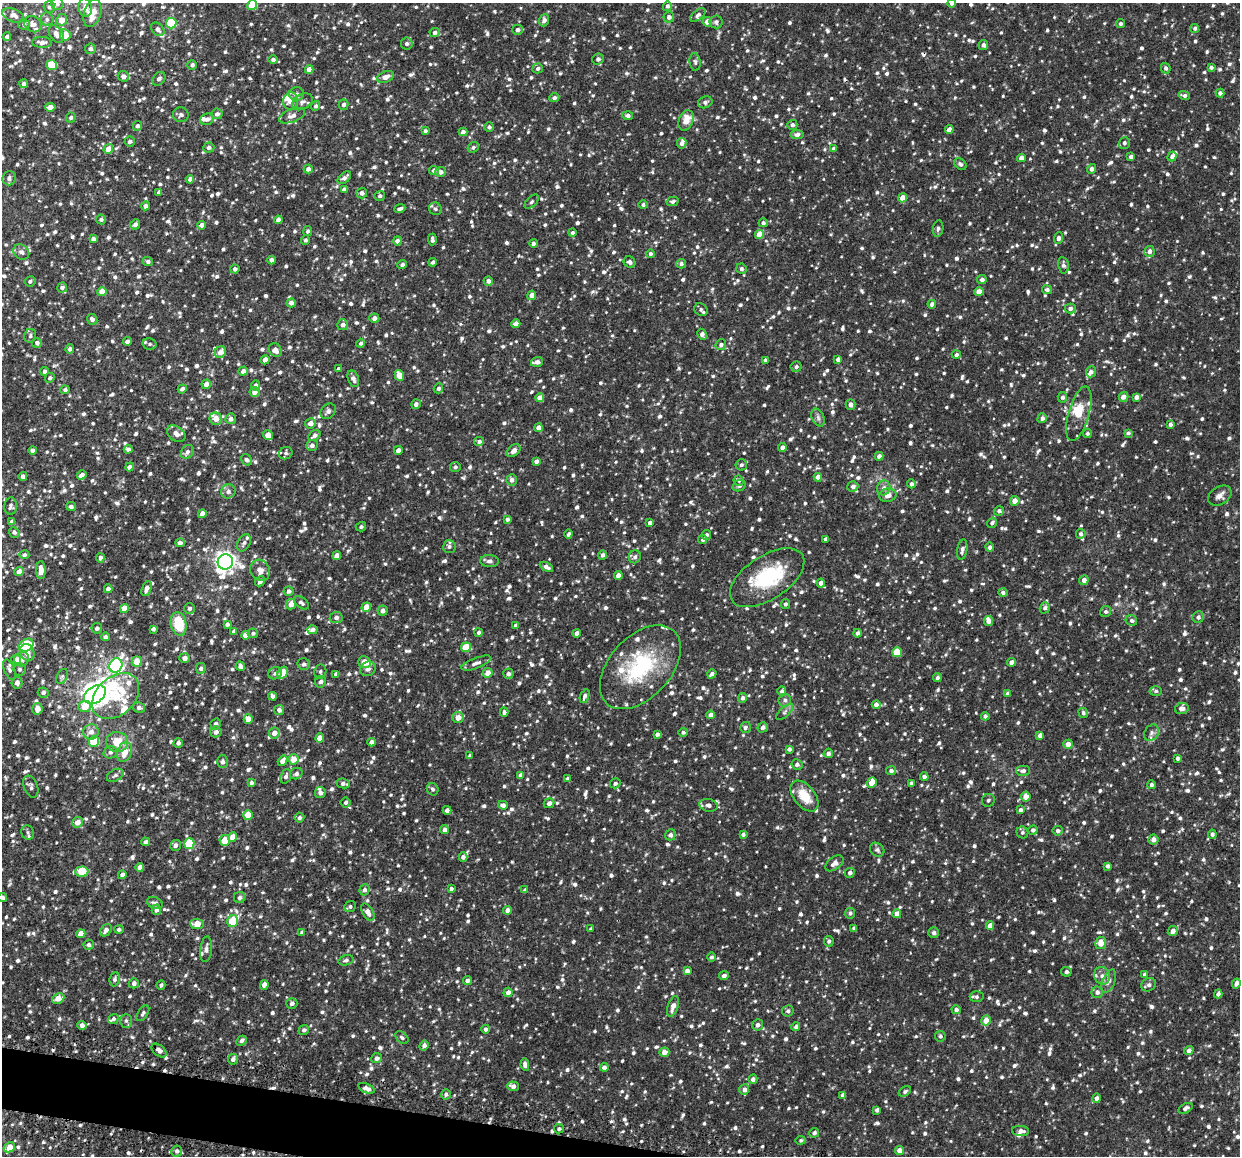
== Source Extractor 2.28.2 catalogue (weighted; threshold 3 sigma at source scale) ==
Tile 7 of 4 x 4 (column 3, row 2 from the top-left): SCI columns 2481-3718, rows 2452-3605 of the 4964 x 5024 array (HDU 1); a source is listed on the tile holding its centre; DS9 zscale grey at full resolution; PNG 1242 x 1158 px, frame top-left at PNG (2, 3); each listed source drawn as its Kron ellipse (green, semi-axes under 4 px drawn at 4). Shown black and unused: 2% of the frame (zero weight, under 2 of 3 exposures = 3% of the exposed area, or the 3 px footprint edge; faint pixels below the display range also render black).
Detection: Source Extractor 2.28.2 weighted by HDU 2 'WHT'; one run over the whole footprint, this tile lists its part. Background 0.0376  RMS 0.0082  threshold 0.0368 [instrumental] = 3 sigma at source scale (4.5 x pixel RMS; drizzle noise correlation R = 1.50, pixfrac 1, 0.05/0.05 arcsec/px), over >= 5 px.
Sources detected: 1801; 6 cosmic-ray / hot-pixel residue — neither listed nor drawn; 41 inside a brighter listed object's ellipse — not listed separately; of the other 1754, all 500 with FLUX_AUTO >= 1.82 (the completeness limit of this list) listed and drawn (1254 fainter detections not listed), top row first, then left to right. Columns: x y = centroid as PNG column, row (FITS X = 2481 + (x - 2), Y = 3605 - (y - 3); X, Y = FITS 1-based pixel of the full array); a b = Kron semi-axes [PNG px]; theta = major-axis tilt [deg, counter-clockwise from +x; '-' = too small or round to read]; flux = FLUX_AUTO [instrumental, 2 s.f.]
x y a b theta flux
952 3 4 4 - 2.5
57 4 6 6 - 2
252 5 5 4 - 19
667 6 5 4 - 2
49 7 6 5 - 2.1
85 8 9 7 -80 6.4
92 13 14 8 72 13
13 15 11 6 -23 4.3
698 15 9 4 37 2.5
669 17 5 5 - 3.3
47 19 6 6 - 2.2
62 20 6 5 - 7.4
544 20 6 4 69 3
707 22 5 4 - 4.8
716 22 6 6 - 2.2
171 23 5 5 - 48
1120 23 4 4 - 2
24 24 6 5 - 2
33 24 9 7 -30 4.3
1195 28 4 4 - 2.1
158 29 8 5 -47 3
518 30 5 5 - 3.3
435 32 5 4 - 2.5
56 34 10 6 -52 5.4
65 35 5 5 - 11
7 37 4 4 - 2.3
42 42 10 5 -2 4.5
407 44 6 6 - 2
983 45 5 5 - 2.7
90 49 5 5 - 2.7
598 59 6 5 - 2.3
273 60 5 4 - 2.4
695 62 9 5 -82 1.9
52 65 5 5 - 25
192 65 4 4 - 2.2
1211 67 4 3 - 1.9
538 68 5 5 - 2.3
1166 68 5 5 - 2.1
309 69 4 4 - 5.8
123 76 5 5 - 3.8
385 77 8 5 22 5.5
159 79 7 5 48 2.4
23 84 4 4 - 2.7
1220 93 4 4 - 2.8
297 94 7 6 - 3
1184 95 6 4 -14 2.1
554 98 5 4 - 2.3
290 101 9 7 84 6.7
302 102 11 7 30 3
705 102 7 5 20 2.5
343 104 5 5 - 3
316 106 5 4 - 2.2
50 107 5 4 - 4.6
217 114 5 5 - 2.8
181 115 8 7 - 2.4
292 116 14 6 20 4
628 116 5 4 - 2.6
71 118 5 4 - 2.1
207 119 7 5 23 3.3
686 120 11 7 69 10
792 125 5 5 - 2.2
137 126 5 4 - 2.4
489 127 4 4 - 2
949 129 4 4 - 4.3
425 131 3 3 - 1.8
463 132 4 4 - 2.5
797 134 6 4 10 3.1
130 142 5 5 - 2.3
682 143 5 4 - 2.8
1124 143 6 5 - 1.9
473 147 6 5 - 2
209 148 5 5 - 2.5
108 149 5 4 - 8.6
834 149 4 4 - 3.8
1172 156 5 4 - 2.3
1131 157 4 4 - 3.1
1021 158 4 4 - 5.7
960 164 7 5 -41 1.9
308 169 4 4 - 3.4
1091 169 5 4 - 2.8
434 170 5 4 - 2.5
440 172 5 5 - 3.7
9 178 7 7 - 3.4
344 178 8 4 41 3.5
190 179 4 4 - 3.1
344 189 4 3 - 2.9
159 192 4 4 - 2.4
362 193 5 5 - 2.9
380 196 5 5 - 2
902 198 4 4 - 6.4
672 201 6 4 14 1.8
532 202 8 5 45 1.8
643 205 4 4 - 1.9
145 206 4 4 - 3.4
400 209 6 3 22 2.2
435 209 6 6 - 1.9
101 219 5 5 - 2.2
278 220 4 4 - 4
763 223 4 4 - 2.3
135 224 5 4 - 3.1
201 225 4 4 - 3.8
938 228 8 5 80 2.2
308 231 5 4 - 2
572 233 4 4 - 1.9
759 234 5 4 - 13
1058 238 5 4 - 2.8
93 239 4 4 - 2.6
305 240 5 4 - 1.9
432 240 6 3 -89 2.2
397 241 4 4 - 3.2
533 243 4 4 - 2.2
1149 251 5 5 - 3.2
21 252 8 7 - 3.1
650 254 4 4 - 1.8
272 260 4 4 - 3.6
148 261 5 4 - 2.1
433 262 4 4 - 1.9
630 262 6 5 - 2.2
681 264 5 4 - 2
402 265 5 4 - 2
1063 265 8 5 -79 2.2
235 269 4 4 - 2.4
741 269 5 5 - 2.1
982 280 5 4 - 2.8
30 281 5 5 - 1.8
488 281 4 4 - 3
62 287 5 5 - 2.1
1047 290 5 4 - 2.1
102 292 4 4 - 10
979 292 4 4 - 8.7
532 295 4 4 - 5.9
291 303 4 4 - 3.1
932 304 4 4 - 3.5
1070 309 5 5 - 2.8
701 310 7 6 - 2.4
374 318 5 4 - 3.6
92 319 5 5 - 2.9
516 324 4 4 - 5.3
343 325 5 5 - 3
702 334 6 4 -65 3.5
30 336 7 6 - 1.9
127 341 4 3 - 2.8
37 343 5 5 - 2.5
361 343 4 4 - 1.9
150 344 7 5 -13 1.9
721 345 5 5 - 2.7
70 349 4 4 - 2.1
275 350 7 6 - 4.8
220 352 6 5 - 6.6
956 355 4 4 - 2
838 359 4 4 - 3.1
265 360 4 4 - 5.4
765 360 4 3 - 2.1
537 362 6 4 18 3.4
796 367 6 5 - 2.2
339 369 4 3 - 2.7
45 371 4 4 - 2.6
243 371 5 4 - 3.7
1091 372 5 5 - 3.2
399 375 5 4 - 9.1
50 378 5 4 - 2.1
353 379 8 5 -69 3.4
206 384 5 4 - 5.2
255 385 5 4 - 2.6
438 388 5 4 - 2.3
182 389 4 4 - 2.5
65 390 4 4 - 1.9
254 392 5 5 - 5.4
1062 397 5 5 - 2.1
1124 397 5 4 - 4.5
1136 397 4 4 - 2.9
540 398 4 4 - 7.9
416 404 5 4 - 3
850 404 5 5 - 3.6
328 411 8 6 47 2.8
1079 414 28 10 74 13
818 418 9 6 -64 2.5
1042 418 5 4 - 2.7
216 419 6 6 - 6.7
231 419 5 5 - 3
310 423 5 5 - 5.5
1170 424 4 4 - 2.7
538 428 4 4 - 4.3
1087 433 4 4 - 1.8
1128 433 4 3 - 1.9
176 434 10 7 -36 5
268 435 5 4 - 8.2
314 435 7 5 38 3
479 441 5 4 - 2.3
312 445 6 5 - 3
782 447 4 4 - 3.4
128 449 4 4 - 2.4
33 450 4 4 - 2.8
398 450 4 4 - 3.3
514 451 8 5 40 4.9
187 452 7 6 - 3
286 453 7 6 - 2
879 456 4 4 - 3
247 460 6 5 - 2.1
536 461 4 4 - 3
741 465 6 5 - 2
129 467 4 4 - 2.8
455 467 5 5 - 2
82 475 5 4 - 3.8
23 476 4 4 - 2.5
818 477 4 4 - 5.6
512 480 6 5 - 2.8
739 480 5 5 - 2.2
911 484 4 4 - 2.6
739 486 7 5 28 2
853 486 5 5 - 3.1
884 488 7 6 - 3.4
228 491 7 7 - 3.1
888 495 9 6 12 5.7
1220 496 12 9 33 4.7
1015 501 5 4 - 5.9
11 506 8 6 86 2.4
71 506 5 4 - 2
999 511 5 4 - 2.4
202 514 4 4 - 7
507 519 4 3 - 1.9
12 522 4 4 - 3.3
650 523 4 4 - 3.4
992 523 5 4 - 2.6
361 527 5 4 - 1.9
14 532 6 5 - 2
568 534 4 3 - 2.1
1081 534 5 4 - 2.3
707 535 5 4 - 1.9
826 539 4 4 - 2.6
703 540 5 4 - 1.9
180 543 5 4 - 3.3
244 543 9 6 62 2.5
449 547 6 6 - 2.2
990 547 4 4 - 2.2
962 550 10 5 80 3
24 555 5 4 - 1.8
603 555 4 4 - 2.3
337 556 4 4 - 5.8
635 557 6 6 - 2.5
100 558 4 4 - 3.2
489 561 9 6 -4 2.6
225 562 8 7 - 490
546 567 7 4 -28 3.3
41 570 9 4 -89 6.7
260 570 11 9 -57 5.9
19 572 5 4 - 5.3
618 575 4 4 - 4.3
767 578 42 22 34 51
1084 580 5 4 - 4
260 581 5 4 - 3.7
821 583 4 4 - 3.9
108 589 4 4 - 3.4
146 589 8 4 68 3.8
289 591 5 5 - 2.6
1003 592 4 4 - 2.3
301 603 9 5 -39 2.1
291 604 5 5 - 6.2
785 604 5 4 - 1.9
366 607 5 4 - 9.1
124 608 4 4 - 7.8
189 608 5 5 - 2.2
1045 608 6 5 - 2.4
383 611 5 5 - 3.4
1106 612 6 5 - 2
1198 617 6 5 - 2.4
336 618 6 5 - 3
1131 620 6 5 - 2.1
988 621 5 4 - 3.7
179 624 12 8 -78 25
227 624 4 3 - 2.5
516 625 4 3 - 2.1
97 628 5 5 - 2.3
153 629 4 3 - 2.1
312 630 5 4 - 3.8
234 631 4 4 - 2.6
479 632 4 4 - 2.3
253 633 5 4 - 2
576 633 4 3 - 2.5
857 633 4 3 - 2.6
246 635 4 4 - 8.3
106 637 4 4 - 3.1
26 645 8 6 33 36
466 647 5 4 - 19
897 652 5 5 - 20
27 653 8 7 - 6.7
185 658 5 5 - 3.1
22 659 7 7 - 4.8
16 660 5 5 - 7.1
137 662 5 5 - 12
364 662 6 5 - 8.8
1011 662 4 4 - 3.9
476 663 15 5 21 3.5
304 664 6 6 - 2.4
116 665 7 6 - 160
240 666 5 4 - 3.5
640 667 49 30 47 71
201 668 5 5 - 2.1
19 669 6 6 - 2.2
368 669 8 7 - 3.2
9 670 11 5 -68 2.4
320 671 7 6 - 2.2
275 673 7 6 - 2.1
283 673 6 5 - 18
488 673 5 4 - 7.2
336 674 4 4 - 2.8
508 674 5 5 - 2.8
712 674 5 4 - 2.6
62 676 8 5 62 1.8
937 678 4 4 - 2.1
321 682 6 5 - 2.9
17 683 6 5 - 3.7
782 691 5 4 - 2.9
1156 691 6 5 - 1.8
43 693 5 5 - 2.4
1007 694 4 4 - 1.8
95 695 12 8 35 750
116 696 27 19 43 40
272 696 4 3 - 2
585 696 7 4 68 2.7
743 698 5 4 - 2.6
785 700 6 6 - 2.6
876 705 4 4 - 4.1
85 706 6 5 - 12
139 707 6 5 - 3
1182 708 7 5 10 4.4
37 709 6 5 - 6.4
279 710 5 5 - 2.6
504 712 5 4 - 2
785 712 10 5 42 2.1
1083 713 5 4 - 1.8
711 715 4 4 - 4.2
985 716 4 4 - 1.8
458 717 6 5 - 7.2
248 719 5 4 - 7.9
216 724 5 5 - 2.6
745 727 5 5 - 2.5
763 727 5 5 - 3.1
91 732 8 7 - 5.1
216 732 5 5 - 2.9
683 732 5 4 - 1.9
274 733 5 5 - 5.7
1151 733 9 7 55 3
657 734 4 4 - 2.7
1040 735 4 4 - 3.2
320 738 5 4 - 6.8
94 741 5 5 - 31
117 742 11 10 - 16
372 742 4 4 - 4
178 743 4 4 - 2.6
1068 744 4 4 - 6.1
789 749 4 4 - 2.4
110 752 7 6 - 2.6
124 752 10 7 72 11
828 753 5 4 - 2.8
470 756 4 3 - 1.9
1177 758 4 3 - 2
294 759 5 5 - 8.7
283 761 5 4 - 5.4
222 762 6 5 - 2.5
797 765 6 5 - 2.8
891 771 5 4 - 2.4
1023 771 7 5 -1 2.4
296 774 6 5 - 2.2
115 775 9 5 28 2.2
521 775 4 4 - 4.9
286 776 7 5 69 2.4
924 777 4 4 - 2.5
567 779 4 4 - 1.8
251 783 4 3 - 2.2
343 783 7 5 -11 2.7
615 783 5 5 - 2
872 783 5 4 - 11
911 783 4 3 - 2
1151 785 4 4 - 2.5
31 787 11 7 -69 2.4
433 789 6 5 - 1.9
320 793 6 5 - 3.2
804 796 18 10 -50 16
1026 797 5 5 - 5.8
988 800 7 6 - 2.1
346 802 5 5 - 2.1
549 803 5 4 - 3.1
503 805 5 4 - 3
708 805 9 6 -12 3
447 810 4 4 - 2.6
1020 810 4 3 - 2.4
248 815 5 4 - 14
299 818 5 4 - 2.4
78 822 5 5 - 6.7
444 830 4 4 - 3
1033 830 4 4 - 2.1
1058 831 5 5 - 2.4
28 832 7 6 - 2
1022 832 6 5 - 1.9
743 834 4 4 - 2.1
1212 834 4 4 - 1.8
670 835 6 5 - 3.1
233 837 5 4 - 8.9
1153 839 5 5 - 4
225 840 5 5 - 12
146 842 4 3 - 2.7
189 844 5 5 - 34
175 845 5 5 - 2.7
877 850 8 6 -41 2.1
463 857 5 4 - 2.5
834 863 10 6 37 4.6
1108 866 4 3 - 2.2
140 867 4 4 - 5.3
82 871 6 5 - 31
850 873 5 5 - 2.9
122 875 4 4 - 3.6
451 889 3 3 - 2.1
364 890 5 5 - 2.5
525 890 4 4 - 1.9
2 897 4 4 - 1.9
239 898 5 5 - 2.3
155 903 8 5 -19 3
350 906 6 5 - 2.2
156 910 5 4 - 3.7
508 910 4 4 - 3.8
368 912 9 5 -60 5.4
850 913 5 5 - 2.2
897 914 4 4 - 6.6
233 921 6 5 - 27
197 924 7 5 -5 9.9
990 925 4 4 - 5.2
854 928 4 4 - 2
119 929 5 4 - 1.8
591 929 4 3 - 2.2
106 930 7 5 53 3.5
1173 931 5 5 - 3.9
302 932 4 4 - 2.2
934 933 5 5 - 2.1
81 934 4 4 - 8.4
829 941 5 5 - 2.3
1101 943 6 5 - 9.1
89 945 5 5 - 1.8
206 949 13 6 84 3.1
712 957 4 4 - 1.9
346 960 7 5 17 1.9
687 971 4 4 - 4.4
1066 972 5 5 - 2.1
1145 974 4 4 - 1.9
724 976 5 4 - 2.6
1102 976 9 8 - 4
115 979 7 5 81 1.9
467 981 4 4 - 2.8
1109 981 12 6 67 3.4
134 983 5 5 - 3.4
1236 983 5 4 - 3.3
161 985 4 3 - 1.8
264 985 5 4 - 3.3
1149 985 8 6 30 2.8
508 992 5 4 - 4.3
1097 992 6 5 - 3
1218 994 4 4 - 2.8
977 997 7 5 -1 2
58 998 6 5 - 6.6
292 1003 5 5 - 2.3
673 1006 10 5 71 5.1
956 1010 4 4 - 2.4
788 1011 6 5 - 2.1
143 1013 9 5 56 1.9
113 1019 5 4 - 2
986 1020 5 5 - 8.4
126 1021 7 6 - 2.1
82 1025 4 4 - 3.6
757 1025 6 5 - 3.3
796 1027 4 4 - 2.4
486 1029 4 4 - 2.1
304 1030 5 5 - 1.9
940 1036 5 5 - 2.1
402 1038 7 5 -40 1.8
241 1041 5 4 - 1.9
424 1046 5 4 - 2.9
159 1050 9 5 -40 3.8
1189 1050 5 4 - 2.8
664 1052 5 4 - 5.8
377 1058 5 5 - 2.6
233 1059 5 5 - 3
525 1065 6 4 -81 2.8
604 1067 4 4 - 3.1
753 1079 5 4 - 3
513 1086 6 4 -21 3.5
367 1088 9 4 -22 4.3
744 1090 5 5 - 3.5
905 1091 6 4 34 1.8
446 1094 5 4 - 2.1
843 1095 4 3 - 2.4
1097 1098 5 4 - 2.9
1185 1108 7 4 29 2.7
877 1110 4 4 - 2.4
559 1129 5 4 - 1.9
1021 1131 8 5 -3 3.7
814 1133 5 5 - 2.3
801 1140 5 4 - 1.9
9 1147 6 4 30 12
900 1150 4 4 - 5.5
177 1151 6 5 - 2.3
Isophote crosses this tile's border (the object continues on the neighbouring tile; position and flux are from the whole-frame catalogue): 6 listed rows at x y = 952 3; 57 4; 252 5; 1220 496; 2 897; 9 1147